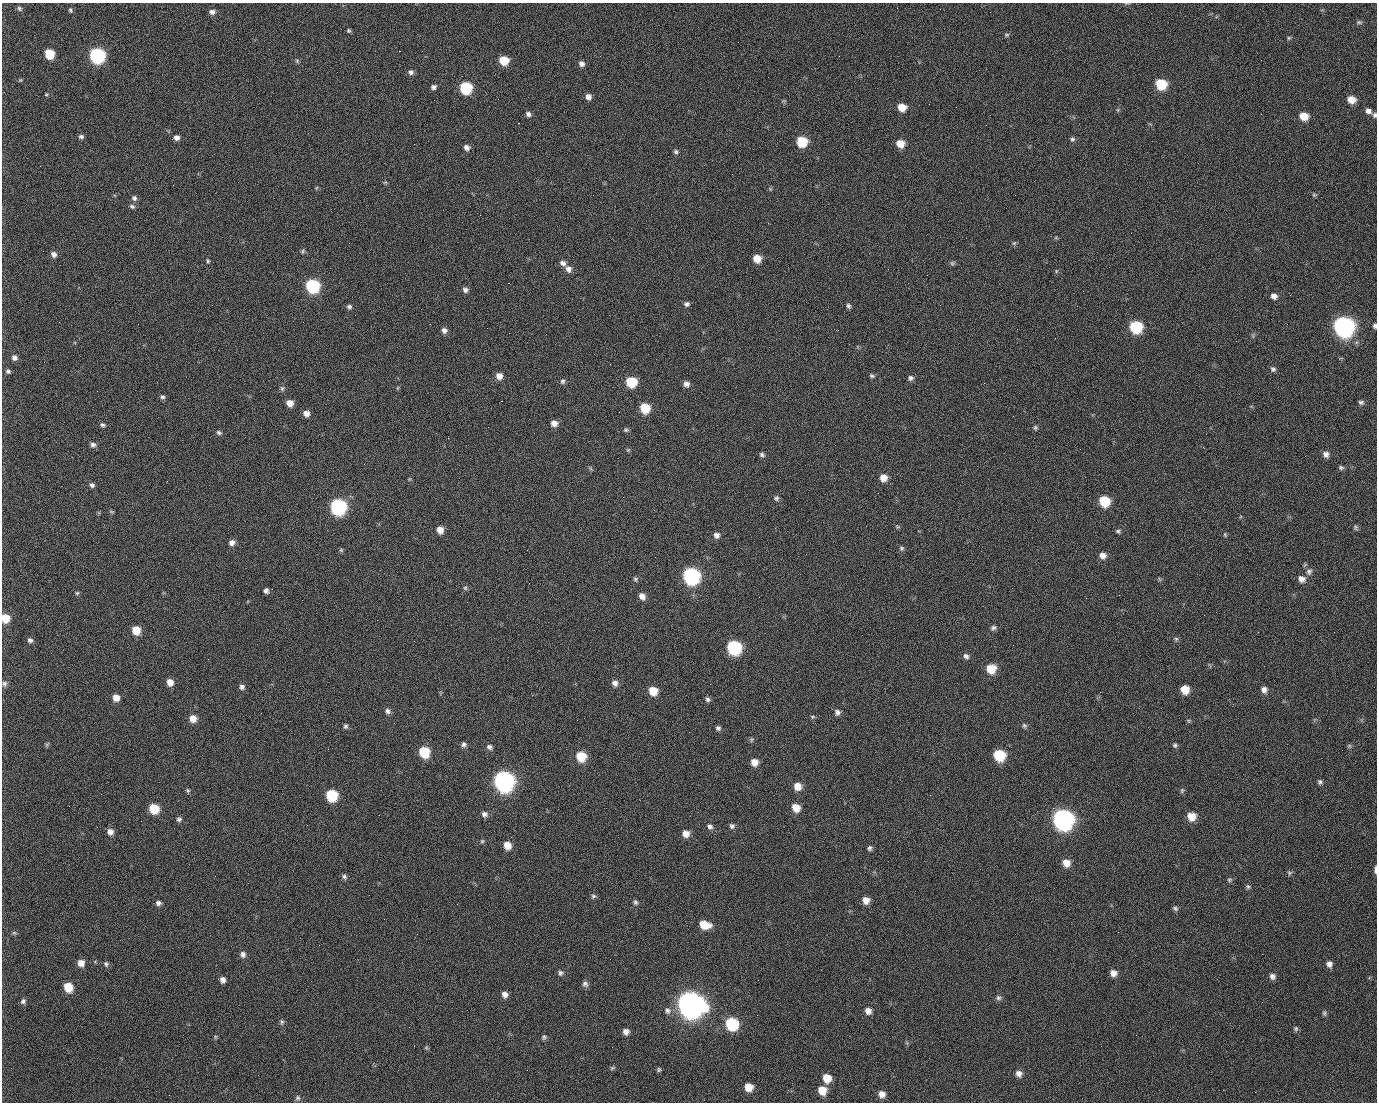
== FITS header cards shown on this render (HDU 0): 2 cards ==
NAXIS1  =                 1375 / length of data axis 1
NAXIS2  =                 1100 / length of data axis 2

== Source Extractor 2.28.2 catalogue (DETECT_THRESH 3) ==
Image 1375 x 1100 px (HDU 0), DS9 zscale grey, 1 PNG px = 1 image px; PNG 1379 x 1104 px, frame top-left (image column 1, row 1100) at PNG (2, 3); no overlay
Background 1500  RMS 31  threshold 94.3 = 3 sigma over >= 5 px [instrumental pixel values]
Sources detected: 242; all 242 listed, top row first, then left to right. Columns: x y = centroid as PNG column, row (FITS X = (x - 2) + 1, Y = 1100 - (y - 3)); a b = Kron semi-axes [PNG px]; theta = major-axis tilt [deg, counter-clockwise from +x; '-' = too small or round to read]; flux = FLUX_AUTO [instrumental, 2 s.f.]
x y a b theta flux
19 8 7 6 - 4.7e+03
71 11 4 3 - 6.7e+03
212 12 8 6 -7 8.7e+03
990 12 2 2 - 1.7e+03
1359 22 8 5 -9 4.0e+03
349 31 5 4 - 3.3e+03
1007 35 7 5 2 3.5e+03
1289 38 6 5 - 3.0e+03
399 51 2 2 - 2.4e+04
50 54 7 6 - 7.1e+04
97 56 8 7 - 4.8e+05
839 56 2 2 - 8.8e+02
504 60 7 6 - 5.5e+04
297 61 5 5 - 3.3e+03
581 64 7 6 - 8.4e+03
411 72 7 7 - 6.6e+03
20 80 5 4 - 2.4e+03
1161 84 8 7 - 9.9e+04
433 87 6 5 - 6.4e+03
466 88 7 7 - 1.7e+05
46 94 4 4 - 2.3e+03
588 97 6 6 - 1.1e+04
498 99 2 2 - 1.4e+03
434 100 2 2 - 4.2e+03
1351 100 7 6 - 2.5e+04
929 104 2 2 - 7.7e+02
902 107 7 6 - 3.4e+04
1118 110 6 4 -72 2.6e+03
1368 111 7 6 - 1.0e+04
528 114 7 6 - 6.7e+03
1375 115 6 5 - 5.2e+03
1304 116 8 7 - 3.4e+04
518 123 2 2 - 3.7e+04
81 137 6 5 - 5.4e+03
176 138 7 6 - 9.5e+03
1072 139 7 6 - 4.8e+03
802 142 7 7 - 8.9e+04
900 144 7 7 - 3.0e+04
467 147 7 6 - 9.7e+03
676 152 6 6 - 4.6e+03
385 182 6 4 1 2.5e+03
173 185 3 2 - 1.8e+03
316 188 6 3 70 2.2e+03
1015 195 2 2 - 7.2e+03
1314 195 6 5 - 3.3e+03
134 198 7 6 - 6.4e+03
132 206 8 6 -20 5.2e+03
1056 238 6 4 -18 2.5e+03
1014 243 6 5 - 3.4e+03
303 251 8 4 69 3.4e+03
54 254 7 6 - 8.8e+03
757 258 7 7 - 3.2e+04
208 261 4 4 - 2.9e+03
563 263 8 6 -34 8.6e+03
952 263 7 6 - 3.8e+03
568 269 9 8 - 1.2e+04
927 275 2 2 - 8.4e+02
508 283 2 2 - 5.7e+04
312 286 8 7 - 3.0e+05
465 290 7 6 - 7.4e+03
1083 291 2 2 - 3.7e+03
1290 295 3 2 - 2.6e+03
1274 296 8 7 - 1.1e+04
687 304 7 6 - 5.9e+03
848 306 6 5 - 5.0e+03
349 307 6 5 - 5.1e+03
355 315 2 2 - 1.1e+03
59 322 3 2 - 1.6e+03
1287 324 2 2 - 1.5e+03
1375 326 5 4 - 4.9e+03
1136 327 8 8 - 1.7e+05
1343 327 10 9 - 1.4e+06
444 330 7 7 - 9.6e+03
14 358 7 6 - 8.5e+03
1273 369 7 7 - 5.5e+03
8 371 6 5 - 5.2e+03
499 376 7 7 - 1.5e+04
872 376 6 5 - 4.1e+03
910 378 7 6 - 6.3e+03
562 381 7 6 - 5.5e+03
631 382 7 7 - 8.8e+04
984 383 2 2 - 1.6e+04
686 384 7 7 - 1.0e+04
282 388 7 6 - 4.8e+03
397 388 6 4 70 2.0e+03
97 391 2 2 - 1.4e+03
162 397 6 6 - 4.9e+03
501 401 3 2 - 5.8e+04
1361 402 7 5 -1 5.4e+03
290 403 6 6 - 1.8e+04
645 408 7 7 - 6.6e+04
306 413 7 6 - 1.4e+04
554 423 7 6 - 1.4e+04
102 425 6 5 - 4.7e+03
1035 428 6 5 - 3.9e+03
626 430 7 5 -23 4.2e+03
219 433 7 5 -32 4.7e+03
93 445 7 6 - 7.4e+03
628 450 6 5 - 2.8e+03
1326 454 8 7 - 9.9e+03
762 455 7 5 -38 5.2e+03
1341 467 6 5 - 4.5e+03
883 478 7 7 - 2.1e+04
409 479 5 3 - 2.2e+03
92 485 7 6 - 5.6e+03
623 497 2 2 - 3.3e+03
776 498 7 6 - 5.1e+03
1104 501 8 7 - 8.6e+04
338 507 8 8 - 5.4e+05
111 511 6 4 -20 2.7e+03
897 527 7 3 -19 2.6e+03
1355 527 7 6 - 4.1e+03
440 530 7 6 - 2.0e+04
1118 531 6 5 - 4.1e+03
1225 534 7 4 -64 3.0e+03
716 535 7 7 - 8.9e+03
232 542 7 6 - 1.0e+04
901 548 7 6 - 4.3e+03
341 550 6 6 - 3.0e+03
1103 555 8 7 - 1.3e+04
655 557 2 2 - 8.6e+02
1309 572 9 7 59 7.7e+03
691 576 9 8 - 6.4e+05
635 579 7 6 - 4.5e+03
1301 579 9 8 - 1.3e+04
465 588 6 5 - 3.6e+03
266 591 5 5 - 6.8e+03
77 593 5 5 - 3.1e+03
642 596 8 6 -54 1.3e+04
5 618 7 6 - 4.1e+04
27 619 3 2 - 1.7e+03
377 620 2 2 - 1.3e+04
993 628 8 6 26 5.8e+03
136 630 7 7 - 3.9e+04
1176 639 6 6 - 3.7e+03
30 640 6 5 - 6.3e+03
414 641 2 2 - 9.4e+02
734 647 9 8 - 3.0e+05
966 656 8 6 -39 7.0e+03
991 669 8 8 - 4.4e+04
170 682 7 6 - 1.8e+04
615 683 7 7 - 1.0e+04
4 684 7 6 - 5.9e+03
242 687 6 6 - 6.7e+03
1185 689 7 7 - 3.5e+04
1264 690 8 7 - 1.0e+04
653 691 8 7 - 4.2e+04
116 698 7 6 - 1.9e+04
708 699 7 6 - 5.7e+03
388 711 7 6 - 7.2e+03
837 712 8 7 - 7.6e+03
813 717 6 5 - 3.1e+03
193 718 7 7 - 2.1e+04
1188 720 6 4 -19 2.5e+03
1024 725 6 6 - 4.4e+03
345 726 6 5 - 4.5e+03
718 728 6 5 - 5.4e+03
752 740 7 6 - 3.7e+03
47 744 8 4 48 3.1e+03
464 745 7 6 - 6.3e+03
1175 745 6 5 - 4.3e+03
1349 746 6 6 - 3.7e+03
489 747 7 6 - 6.9e+03
424 752 8 7 - 9.2e+04
934 753 3 3 - 2.3e+03
999 755 8 7 - 1.1e+05
581 756 8 7 - 6.8e+04
754 762 7 7 - 2.0e+04
504 781 9 9 - 1.4e+06
1320 782 6 6 - 5.0e+03
798 786 8 8 - 2.3e+04
188 790 6 5 - 3.5e+03
1182 790 8 5 65 3.8e+03
101 794 3 2 - 2.7e+03
332 795 8 7 - 1.3e+05
930 795 2 2 - 8.8e+03
154 808 7 7 - 6.9e+04
796 808 8 7 - 2.8e+04
1053 808 2 2 - 1.8e+04
484 814 8 7 - 8.2e+03
1191 816 8 8 - 3.0e+04
179 819 7 6 - 5.5e+03
1063 819 10 9 - 1.4e+06
710 826 8 7 - 7.3e+03
732 826 7 6 - 5.9e+03
110 832 7 7 - 1.3e+04
686 834 7 7 - 1.9e+04
482 841 5 5 - 3.4e+03
507 845 8 7 - 2.5e+04
870 848 6 5 - 4.9e+03
1066 863 9 8 - 2.2e+04
1375 870 8 3 88 7.3e+03
1289 873 7 6 - 4.1e+03
344 877 7 6 - 5.5e+03
1229 880 6 6 - 3.9e+03
1248 887 7 5 -74 3.8e+03
593 896 7 6 - 4.7e+03
866 900 7 7 - 1.7e+04
636 902 6 5 - 5.1e+03
158 903 7 6 - 6.8e+03
457 904 3 2 - 1.8e+03
1175 908 8 5 -30 4.9e+03
704 925 11 7 -13 4.0e+04
1118 932 2 2 - 2.8e+03
14 933 6 5 - 3.6e+03
243 954 8 7 - 8.4e+03
610 959 2 2 - 2.7e+03
81 963 7 7 - 1.7e+04
106 964 8 6 -54 5.0e+03
1329 964 8 7 - 1.0e+04
560 973 8 7 - 6.3e+03
1113 973 7 7 - 1.3e+04
1272 976 7 7 - 8.6e+03
223 980 7 6 - 9.4e+03
758 980 2 2 - 2.0e+03
585 984 8 7 - 7.3e+03
68 987 7 7 - 5.6e+04
505 995 7 7 - 1.1e+04
998 998 7 6 - 5.8e+03
23 1001 7 6 - 6.3e+03
690 1004 12 10 -33 3.1e+06
667 1011 10 8 -38 9.8e+03
868 1011 8 7 - 1.2e+04
1324 1013 8 5 -90 4.0e+03
757 1015 2 2 - 1.5e+03
282 1022 8 6 -82 5.0e+03
732 1024 8 8 - 1.8e+05
1296 1029 6 6 - 4.1e+03
626 1032 7 7 - 1.1e+04
1136 1035 2 2 - 8.6e+02
215 1037 5 5 - 2.7e+03
544 1037 7 6 - 4.3e+03
426 1048 6 5 - 2.8e+03
612 1068 7 5 20 3.6e+03
659 1070 6 5 - 3.5e+03
1019 1074 8 7 - 1.1e+04
827 1078 8 7 - 3.3e+04
748 1087 7 7 - 2.8e+04
822 1090 8 8 - 3.4e+04
882 1094 8 7 - 1.4e+04
169 1095 2 2 - 5.9e+03
298 1098 7 7 - 5.2e+03
At the frame edge (FLAGS 8, measured only in part): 4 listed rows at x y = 1375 115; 1375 326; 5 618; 1375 870